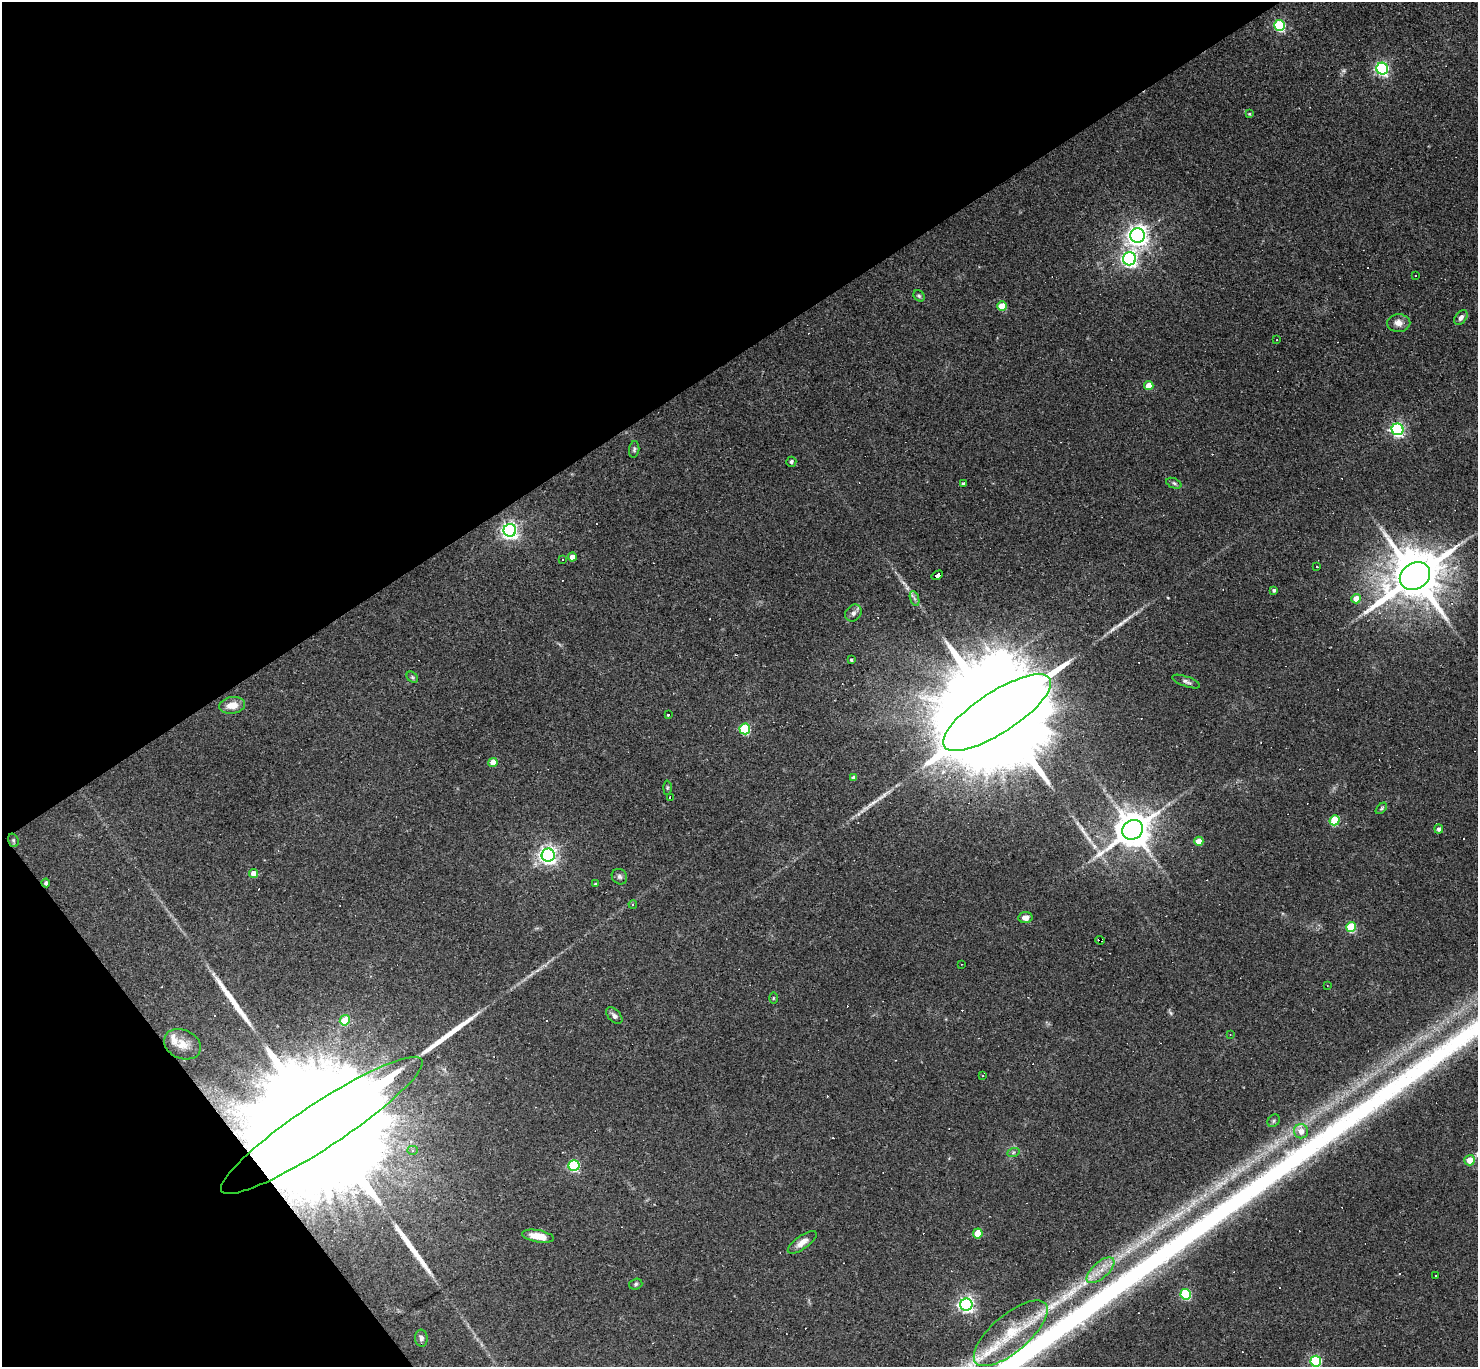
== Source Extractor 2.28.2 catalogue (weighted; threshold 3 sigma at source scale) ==
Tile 5 of 4 x 4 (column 1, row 2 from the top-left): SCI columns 1-1476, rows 2880-4244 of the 5905 x 5900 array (HDU 1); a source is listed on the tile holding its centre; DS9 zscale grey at full resolution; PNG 1480 x 1369 px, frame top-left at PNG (2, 2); each listed source drawn as its Kron ellipse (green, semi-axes under 4 px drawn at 4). Shown black and unused: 32% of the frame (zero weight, under 2 of 3 exposures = <1% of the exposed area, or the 3 px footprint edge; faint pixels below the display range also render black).
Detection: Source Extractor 2.28.2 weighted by HDU 2 'WHT'; one run over the whole footprint, this tile lists its part. Background 0.0638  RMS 0.0062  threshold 0.0278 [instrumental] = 3 sigma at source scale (4.5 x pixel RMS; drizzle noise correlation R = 1.50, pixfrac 1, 0.05/0.05 arcsec/px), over >= 5 px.
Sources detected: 111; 2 too faint to see at this stretch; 1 inside a brighter object's white glare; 24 cosmic-ray / hot-pixel residue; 4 long thin detections or spike segments (spike, bleed or trail) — neither listed nor drawn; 1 inside a brighter listed object's ellipse — not listed separately; the other 79 listed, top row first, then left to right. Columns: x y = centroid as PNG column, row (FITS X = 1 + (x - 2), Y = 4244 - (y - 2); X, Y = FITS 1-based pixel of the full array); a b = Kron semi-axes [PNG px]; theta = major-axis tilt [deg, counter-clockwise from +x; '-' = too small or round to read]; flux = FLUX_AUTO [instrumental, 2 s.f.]
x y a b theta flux
1280 25 5 5 - 68
1382 69 6 6 - 130
1249 114 4 3 - 0.53
1137 236 7 7 - 400
1129 259 6 6 - 200
1415 275 3 3 - 2
919 296 6 5 - 1
1002 306 5 4 - 14
1461 318 8 5 54 2.3
1399 323 11 9 1 4.2
1277 340 2 2 - 0.39
1149 386 4 4 - 12
1398 429 6 6 - 140
634 449 8 5 82 1.2
791 462 5 5 - 1.5
963 483 3 3 - 1
1174 483 8 5 -22 1.2
510 530 6 6 - 250
572 557 4 4 - 5.9
562 560 3 3 - 2.3
1317 566 3 3 - 1.3
937 575 6 3 31 36
1415 576 16 13 32 4100
1274 590 3 3 - 1.4
914 599 8 4 -71 1.4
1356 599 5 5 - 7.4
853 613 9 7 48 2.3
851 660 4 3 - 1.1
412 677 6 4 -46 1.1
1186 681 14 5 -20 2
232 705 13 8 9 7.8
997 713 63 20 33 37000
668 715 3 3 - 5.8
745 729 5 5 - 44
493 762 5 4 - 9.2
854 778 4 4 - 3.5
667 788 7 4 89 0.72
670 798 4 3 - 38
1381 808 7 4 46 1
1335 820 5 5 - 33
1439 829 4 4 - 2
1133 830 11 9 35 1600
13 840 7 5 -72 1
1199 841 4 4 - 12
548 855 6 6 - 300
253 874 4 4 - 6.3
619 877 8 7 - 1.7
46 883 4 4 - 1.5
595 884 4 3 - 0.54
633 904 4 3 - 0.97
1025 918 7 5 7 4.1
1351 927 5 5 - 34
1100 940 5 3 - 2.1
961 964 3 2 - 0.56
1327 985 2 2 - 0.37
773 998 6 4 90 0.67
614 1016 10 6 -46 2.2
345 1020 5 5 - 21
1230 1034 4 2 - 0.48
182 1044 19 14 -24 8.2
983 1076 3 3 - 0.93
1274 1121 7 5 48 1.2
322 1125 120 22 33 93000
1301 1131 7 7 - 6
412 1150 5 4 - 1.3
1013 1153 6 4 20 0.97
1470 1160 5 5 - 9.8
574 1166 5 5 - 69
978 1233 5 4 - 14
538 1236 16 6 -10 10
802 1242 17 6 36 4.8
1100 1270 17 8 42 7.7
1435 1276 3 2 - 0.77
636 1284 7 5 18 1.2
1186 1294 5 5 - 53
966 1305 6 6 - 210
1011 1333 46 18 40 36
421 1338 8 6 -85 2
1316 1361 5 5 - 64
Overlapping masked pixels (flux is a lower limit): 5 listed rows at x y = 937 575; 670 798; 46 883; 1100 940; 322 1125
Isophote crosses this tile's border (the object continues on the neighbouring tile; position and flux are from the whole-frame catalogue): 1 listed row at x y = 1316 1361